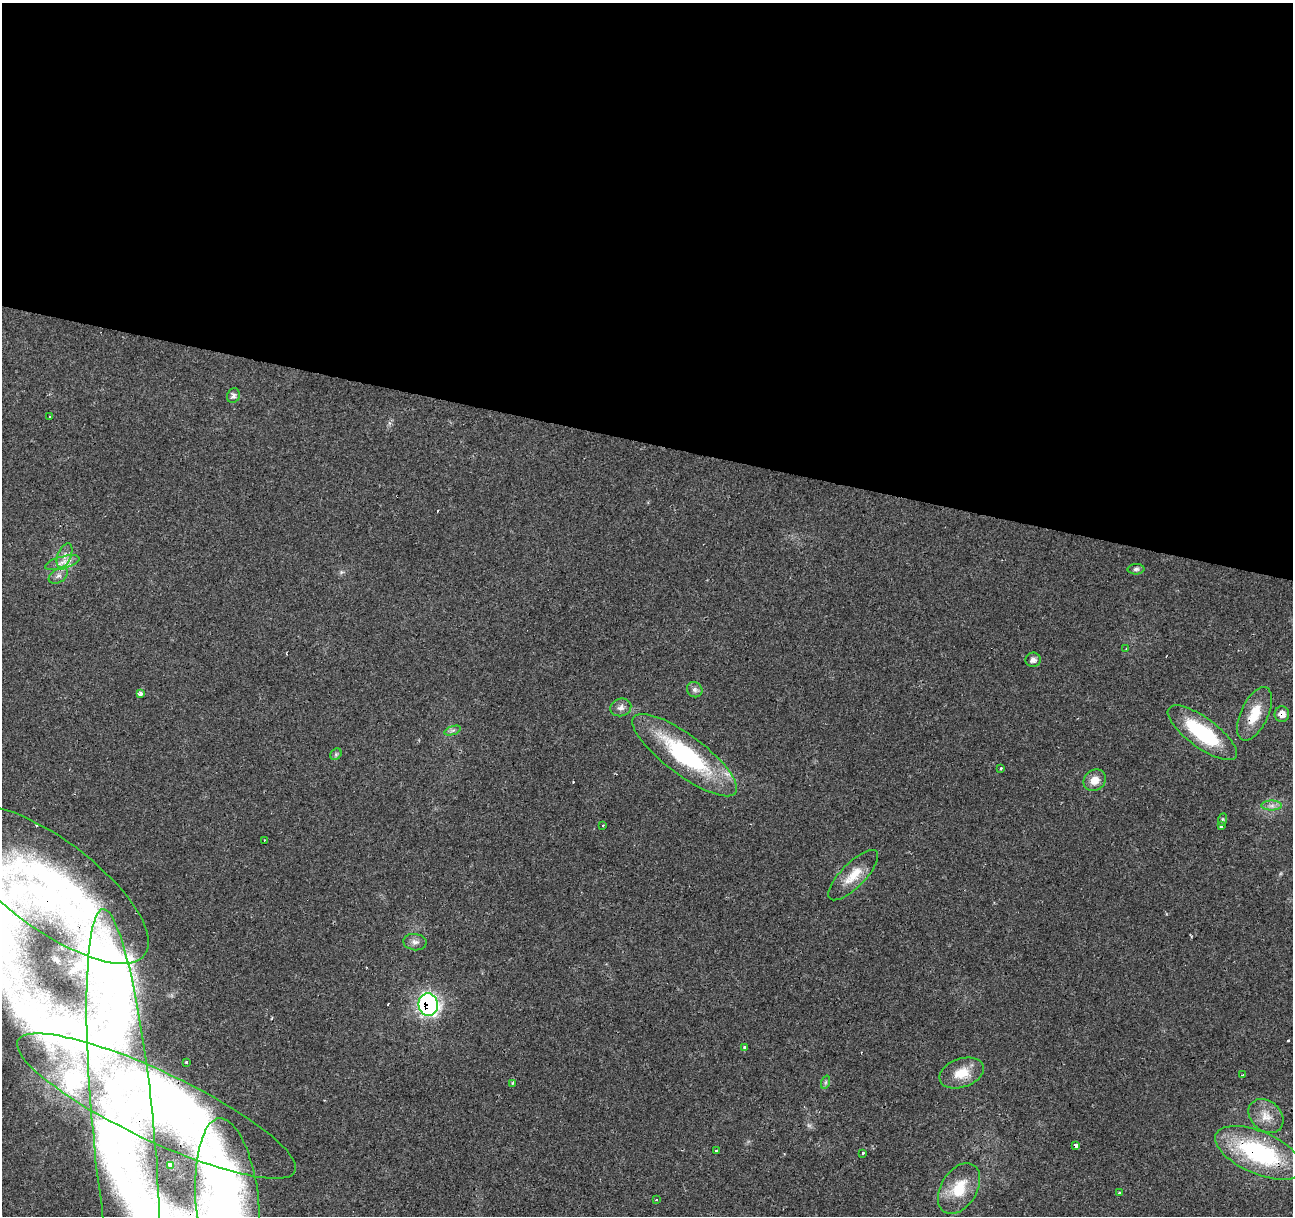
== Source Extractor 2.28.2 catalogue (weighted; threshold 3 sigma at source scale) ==
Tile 3 of 4 x 4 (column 3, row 1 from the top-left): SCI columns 2585-3875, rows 3859-5072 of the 5172 x 5351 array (HDU 1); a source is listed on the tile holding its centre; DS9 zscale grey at full resolution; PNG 1295 x 1218 px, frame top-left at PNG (2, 3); each listed source drawn as its Kron ellipse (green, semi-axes under 4 px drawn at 4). Shown black and unused: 36% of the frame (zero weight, under 2 of 3 exposures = <1% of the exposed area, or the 3 px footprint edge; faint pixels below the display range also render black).
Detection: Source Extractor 2.28.2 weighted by HDU 2 'WHT'; one run over the whole footprint, this tile lists its part. Background 0.0242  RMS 0.004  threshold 0.0181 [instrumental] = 3 sigma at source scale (4.5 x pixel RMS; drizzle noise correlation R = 1.50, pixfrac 1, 0.0396/0.0396 arcsec/px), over >= 5 px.
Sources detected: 60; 1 too faint to see at this stretch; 2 inside a brighter object's white glare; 6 cosmic-ray / hot-pixel residue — neither listed nor drawn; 5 inside a brighter listed object's ellipse — not listed separately; the other 46 listed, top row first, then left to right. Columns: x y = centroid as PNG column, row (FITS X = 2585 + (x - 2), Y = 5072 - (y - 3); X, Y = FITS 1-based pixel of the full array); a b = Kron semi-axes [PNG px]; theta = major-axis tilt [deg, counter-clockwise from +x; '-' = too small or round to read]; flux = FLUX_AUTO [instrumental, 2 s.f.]
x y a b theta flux
233 396 7 6 - 1.4
50 417 3 2 - 0.31
65 555 13 6 67 2.5
62 563 18 6 15 3.1
1136 569 8 5 1 0.98
58 576 10 7 33 1.7
1126 649 3 3 - 0.31
1033 660 7 7 - 1.6
695 690 8 7 - 1.4
140 694 4 4 - 10
621 707 10 8 15 2
1255 714 29 13 65 10
1282 714 8 7 - 3.4
453 730 9 4 19 0.89
1202 733 41 15 -36 30
336 754 6 5 - 0.67
685 755 63 20 -37 49
1001 768 3 3 - 1.1
1095 780 12 10 40 4.4
1272 806 10 5 0 1.6
1223 819 6 4 70 0.55
602 825 3 2 - 0.45
1221 826 3 3 - 1.5
264 840 3 2 - 0.61
853 875 33 12 45 8
49 884 119 45 -37 130
415 942 12 8 -8 1.9
428 1005 11 10 - 110
745 1047 3 3 - 5.9
187 1063 3 3 - 2
962 1073 23 14 19 8.3
1243 1074 3 3 - 13
826 1082 7 4 71 0.72
512 1083 3 3 - 0.44
156 1106 153 34 -25 100
1266 1116 19 15 -42 5.9
123 1130 222 30 -85 140
1076 1146 3 3 - 18
716 1151 3 3 - 1.7
862 1153 3 3 - 1.5
1259 1153 47 21 -24 51
170 1165 3 2 - 0.35
959 1189 28 18 58 13
1119 1193 3 3 - 1.2
657 1200 3 3 - 1.2
228 1208 89 31 -85 140
Overlapping masked pixels (flux is a lower limit): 9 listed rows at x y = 1255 714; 1282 714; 49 884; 428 1005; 156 1106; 123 1130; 1076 1146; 1259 1153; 228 1208
Isophote crosses this tile's border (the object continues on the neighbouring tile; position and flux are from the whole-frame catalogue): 2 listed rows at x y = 49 884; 228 1208